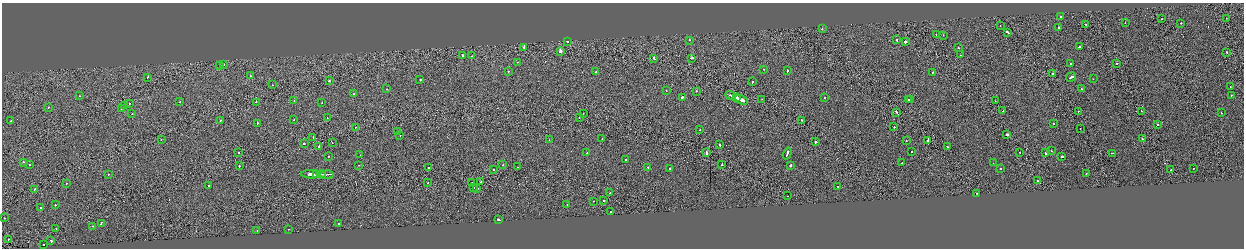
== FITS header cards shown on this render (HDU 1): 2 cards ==
NAXIS1  =                 2484
NAXIS2  =                  492

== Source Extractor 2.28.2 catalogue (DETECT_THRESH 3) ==
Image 2484 x 492 px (HDU 1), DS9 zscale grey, zoomed out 1/2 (1 PNG px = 2 x 2 image px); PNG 1246 x 250 px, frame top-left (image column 1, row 491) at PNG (2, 3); each listed source drawn as its Kron ellipse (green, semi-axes under 4 px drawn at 4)
Background -0.00139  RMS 0.062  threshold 0.187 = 3 sigma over >= 5 px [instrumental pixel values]
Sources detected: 182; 10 cannot appear on this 1/2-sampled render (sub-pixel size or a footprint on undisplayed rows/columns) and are neither listed nor drawn; the other 172 listed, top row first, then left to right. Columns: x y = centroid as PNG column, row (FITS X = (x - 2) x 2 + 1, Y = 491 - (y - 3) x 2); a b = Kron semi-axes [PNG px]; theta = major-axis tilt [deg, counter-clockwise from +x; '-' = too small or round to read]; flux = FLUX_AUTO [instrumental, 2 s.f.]
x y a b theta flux
1060 16 2 2 - 82
1226 18 2 1 - 33
1162 19 2 1 - 75
1125 23 2 2 - 27
1181 23 2 1 - 68
1086 24 2 1 - 71
1000 25 2 1 - 25
1059 28 2 2 - 98
822 29 2 2 - 30
1008 32 4 2 - 120
936 35 2 1 - 20
943 35 2 1 - 20
690 40 2 2 - 100
897 40 2 2 - 110
567 41 2 2 - 170
905 42 2 2 - 530
524 47 2 2 - 270
1080 47 3 2 - 83
958 48 2 2 - 25
560 51 2 2 - 1300
1227 52 2 2 - 58
463 55 2 2 - 110
960 55 2 2 - 38
471 56 2 1 - 18
654 58 3 2 - 250
691 58 3 2 - 81
518 62 2 1 - 16
1070 63 2 2 - 43
1117 63 2 1 - 150
224 64 2 1 - 32
219 66 2 2 - 63
763 69 2 2 - 35
787 70 2 2 - 67
508 71 2 2 - 24
596 72 2 2 - 120
933 72 2 2 - 100
1053 74 2 1 - 63
250 76 2 2 - 37
147 77 3 2 - 80
1071 77 5 2 - 260
1093 79 2 1 - 19
329 80 2 2 - 140
420 80 2 2 - 120
752 82 2 2 - 100
272 85 2 1 - 23
1230 86 2 1 - 27
1081 88 2 2 - 30
386 89 2 2 - 28
666 90 2 2 - 20
696 91 2 2 - 33
353 94 2 1 - 48
730 95 5 2 - 260
1231 95 2 2 - 57
79 96 2 2 - 37
682 97 2 2 - 150
736 97 3 2 - 510
825 98 2 2 - 28
762 99 2 1 - 23
742 100 7 2 -22 530
908 100 2 1 - 31
911 100 2 2 - 30
294 101 2 2 - 9.4
995 101 2 1 - 24
180 102 2 2 - 41
256 102 2 2 - 110
129 103 2 1 - 39
322 103 2 2 - 17
125 106 2 2 - 39
49 107 2 2 - 56
121 108 2 1 - 48
1003 111 2 1 - 73
1078 111 2 2 - 48
1141 111 2 1 - 75
897 112 3 2 - 120
583 113 2 1 - 29
1221 113 2 2 - 40
132 114 2 1 - 28
579 117 2 1 - 36
327 118 2 2 - 24
220 120 2 2 - 31
294 120 2 1 - 26
802 120 2 2 - 120
11 121 2 2 - 29
257 123 2 2 - 180
1053 124 2 2 - 190
1157 125 2 1 - 590
355 127 2 1 - 51
894 127 2 2 - 84
1080 128 2 1 - 21
700 129 2 1 - 33
398 131 2 2 - 39
400 135 2 1 - 28
1007 135 2 2 - 310
313 138 2 1 - 35
161 139 2 1 - 36
602 139 2 2 - 65
1142 139 2 2 - 100
549 140 2 1 - 21
906 141 2 2 - 43
928 141 2 2 - 1400
815 142 2 2 - 92
304 143 2 1 - 70
332 143 2 2 - 37
720 145 2 2 - 75
319 146 2 2 - 47
948 147 2 2 - 42
1051 151 2 1 - 140
911 152 2 2 - 78
1020 152 2 2 - 39
238 153 2 2 - 47
587 153 2 2 - 80
706 153 4 2 - 210
787 153 6 2 72 200
1045 153 2 2 - 140
1112 153 3 2 - 120
360 155 2 2 - 44
328 156 2 2 - 49
1062 156 3 2 - 110
626 159 2 2 - 72
23 162 2 2 - 75
902 163 2 2 - 20
993 163 2 1 - 28
29 164 2 2 - 37
722 164 2 2 - 110
359 165 2 1 - 40
503 165 2 1 - 36
791 165 3 2 - 310
239 166 2 2 - 100
428 167 2 2 - 44
517 167 2 1 - 15
648 167 2 2 - 44
669 168 2 2 - 270
1001 168 2 2 - 95
1194 168 2 1 - 23
493 170 2 2 - 25
1170 170 2 2 - 57
108 174 2 2 - 39
311 174 10 2 -1 410
317 174 3 2 - 260
321 174 5 1 - 260
327 174 6 1 1 370
1086 174 2 2 - 86
1037 181 2 1 - 95
481 182 2 1 - 69
66 183 2 2 - 27
428 183 2 1 - 22
472 183 2 1 - 14
209 186 2 2 - 61
838 186 2 2 - 21
474 188 2 1 - 100
35 189 2 1 - 52
477 189 2 2 - 120
609 193 2 1 - 40
976 193 2 1 - 30
788 196 2 1 - 40
593 201 2 1 - 25
604 201 2 2 - 110
55 205 2 2 - 150
567 205 2 1 - 92
40 207 2 2 - 60
611 212 2 2 - 46
4 218 2 2 - 72
499 219 3 2 - 150
338 223 2 2 - 98
101 224 4 2 - 130
93 226 2 2 - 42
56 228 2 2 - 20
288 229 2 1 - 36
257 230 2 2 - 24
8 239 2 1 - 59
51 241 2 2 - 74
43 245 2 1 - 40
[10 sub-pixel or undisplayed-footprint detections neither listed nor drawn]